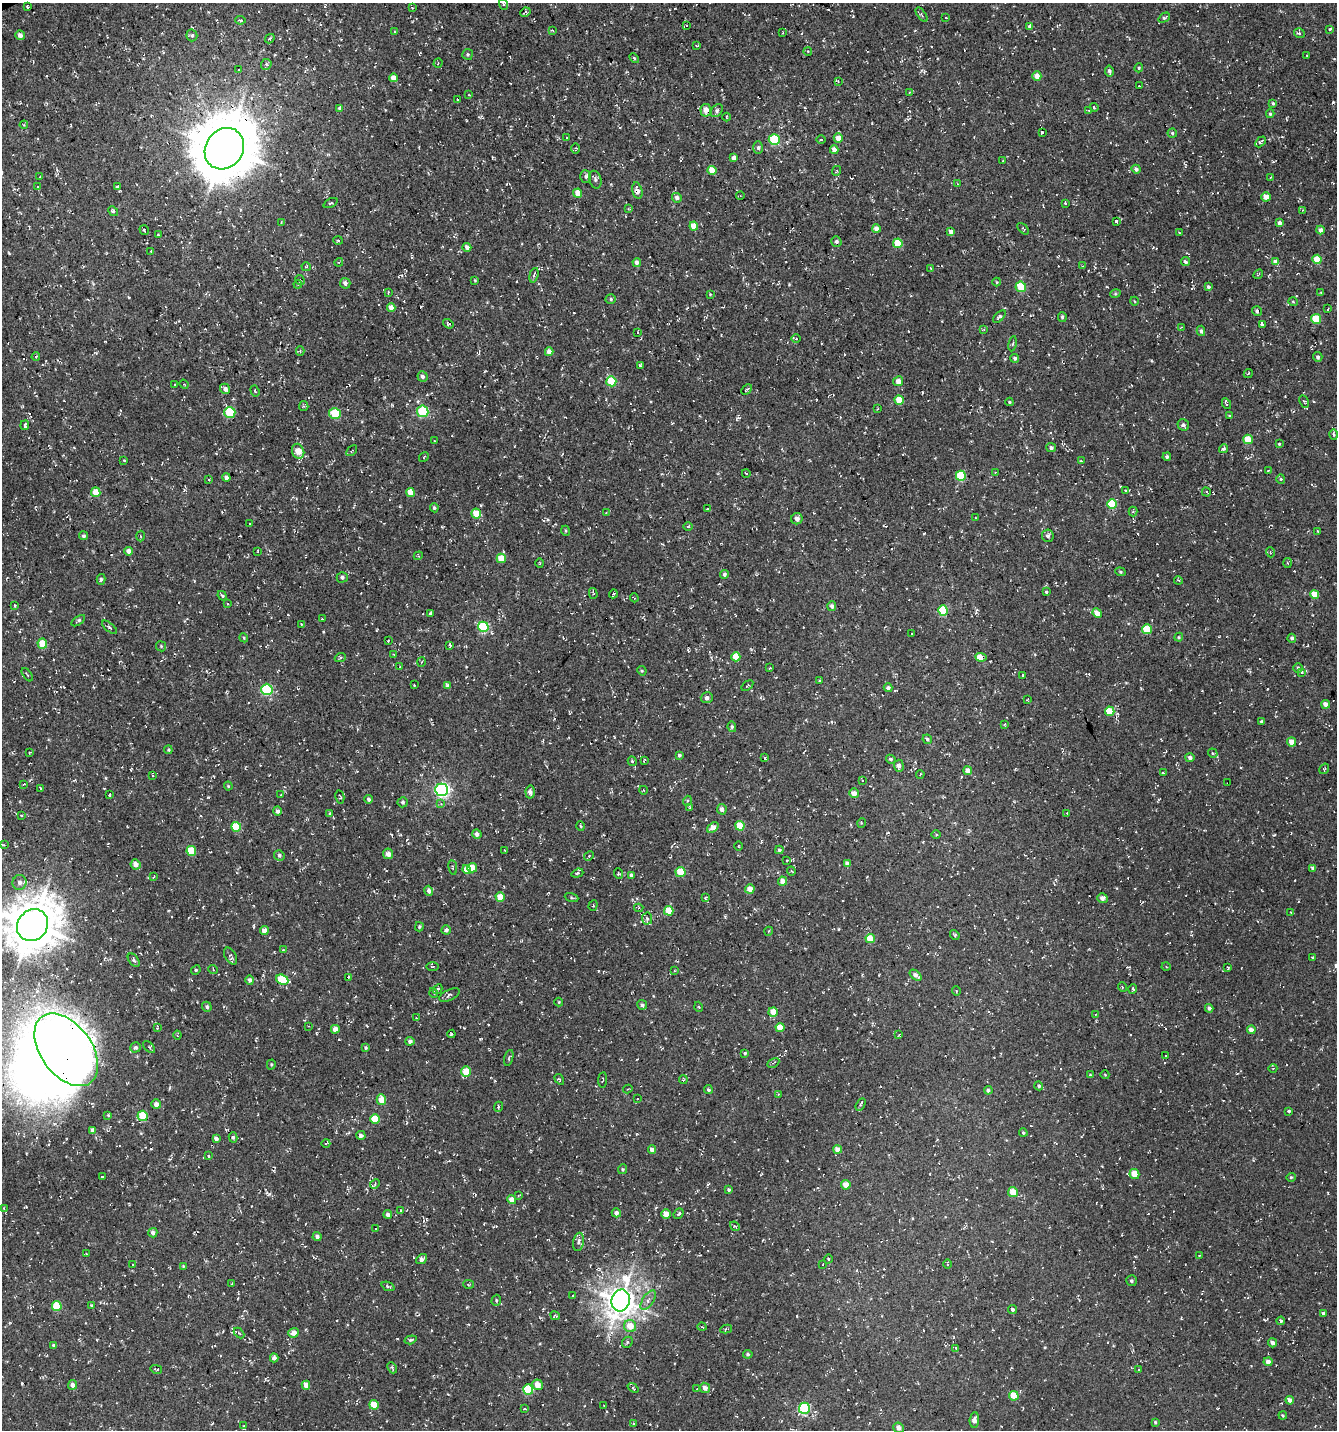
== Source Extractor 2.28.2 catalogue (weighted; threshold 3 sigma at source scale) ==
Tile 11 of 4 x 4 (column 3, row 3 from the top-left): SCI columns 2822-4156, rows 1429-2856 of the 5583 x 5711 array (HDU 1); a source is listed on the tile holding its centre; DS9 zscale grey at full resolution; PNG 1339 x 1432 px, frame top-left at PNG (2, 3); each listed source drawn as its Kron ellipse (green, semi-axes under 4 px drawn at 4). Shown black and unused: <1% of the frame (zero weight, under 3 of 4 exposures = <1% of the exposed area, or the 3 px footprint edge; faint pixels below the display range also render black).
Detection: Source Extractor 2.28.2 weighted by HDU 2 'WHT'; one run over the whole footprint, this tile lists its part. Background -0.0018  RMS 0.0053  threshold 0.024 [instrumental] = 3 sigma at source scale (4.5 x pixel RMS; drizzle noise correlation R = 1.50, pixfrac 1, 0.0396/0.0396 arcsec/px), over >= 5 px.
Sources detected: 546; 2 inside a brighter object's white glare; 24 cosmic-ray / hot-pixel residue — neither listed nor drawn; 1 inside a brighter listed object's ellipse — not listed separately; of the other 519, all 500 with FLUX_AUTO >= 0.356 (the completeness limit of this list) listed and drawn (19 fainter detections not listed), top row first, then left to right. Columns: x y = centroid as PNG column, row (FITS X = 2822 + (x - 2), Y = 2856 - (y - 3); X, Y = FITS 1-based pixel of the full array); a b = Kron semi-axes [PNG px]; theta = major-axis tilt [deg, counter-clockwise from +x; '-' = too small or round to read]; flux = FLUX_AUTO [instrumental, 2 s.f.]
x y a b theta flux
503 4 5 3 - 0.57
27 7 2 2 - 0.49
412 8 3 3 - 0.72
525 12 5 4 - 0.86
921 15 8 4 -54 0.95
946 18 3 2 - 0.36
1164 18 6 4 35 0.85
240 20 5 3 - 0.73
686 26 4 4 - 0.62
1030 26 4 4 - 1.9
1330 29 3 3 - 0.93
552 30 4 3 - 0.47
395 32 3 3 - 0.47
783 33 2 2 - 0.61
1299 33 5 5 - 0.91
20 35 5 4 - 2.5
192 35 6 5 - 1.1
270 39 5 3 - 0.9
697 46 4 3 - 0.4
808 51 4 3 - 0.42
468 54 5 5 - 0.8
1307 56 3 3 - 0.56
634 58 6 3 -46 0.6
438 63 4 3 - 0.48
266 64 5 5 - 1.1
1139 68 4 3 - 0.69
239 70 3 2 - 0.68
1109 71 5 4 - 1.4
1037 76 4 4 - 4.1
393 78 4 4 - 3.5
838 81 4 3 - 0.48
1139 86 3 2 - 0.38
909 93 4 2 - 0.38
469 95 4 2 - 0.41
457 99 2 2 - 0.41
1273 103 4 3 - 0.67
1094 107 4 3 - 0.58
340 108 4 4 - 1.7
706 110 6 5 - 4
1089 110 3 3 - 0.53
717 111 7 5 52 1.1
1270 114 4 3 - 0.81
726 117 4 3 - 0.4
24 125 4 3 - 0.62
1043 132 3 3 - 2.7
1172 133 4 4 - 0.87
566 138 3 3 - 0.84
838 138 4 4 - 4.3
774 140 5 5 - 23
821 140 5 3 - 0.45
1260 142 6 3 47 1.3
758 148 6 5 - 1.2
224 149 22 18 54 2600
576 149 5 2 - 0.5
834 150 4 4 - 2.9
733 157 4 4 - 2.5
1003 161 2 2 - 0.44
1136 169 4 4 - 1.5
712 170 4 4 - 7.8
836 171 5 3 - 0.53
40 177 3 3 - 0.42
585 177 6 5 - 1.3
1271 177 3 3 - 0.49
595 180 9 6 -75 1.7
957 184 3 3 - 0.53
38 187 3 3 - 0.68
117 187 4 3 - 0.66
637 191 8 5 -78 3.1
578 193 4 4 - 5.5
740 196 4 2 - 0.45
1266 197 5 4 - 4.4
677 198 5 5 - 2
330 203 7 3 25 0.63
1065 203 3 3 - 0.57
628 209 4 2 - 0.4
1302 210 4 4 - 0.51
113 211 5 4 - 1.3
1116 221 3 3 - 0.95
281 223 3 3 - 0.53
1279 223 4 3 - 2
694 226 4 4 - 7.6
876 229 4 4 - 3.1
1023 229 7 2 -45 0.47
144 230 5 3 - 0.62
1321 230 4 4 - 2.6
951 232 4 4 - 2.4
1179 232 3 2 - 0.39
158 235 3 2 - 0.63
338 240 5 3 - 0.58
836 241 5 5 - 1.1
898 243 5 5 - 15
467 247 4 4 - 1.8
151 251 3 2 - 0.39
1317 259 4 4 - 8.1
339 262 4 3 - 0.53
1185 262 5 4 - 1.1
1276 262 4 4 - 3.7
637 263 4 4 - 2.1
1083 266 4 4 - 0.43
306 267 4 4 - 0.64
930 268 3 2 - 0.44
1258 274 5 2 - 0.4
534 275 7 4 74 1.2
300 280 5 3 - 0.54
475 280 4 3 - 0.51
997 282 4 4 - 0.5
345 283 5 5 - 1.8
298 284 4 3 - 0.5
1021 287 5 5 - 13
1208 287 4 4 - 0.87
388 292 4 3 - 0.6
1321 293 4 3 - 0.58
710 294 3 3 - 0.41
1115 294 5 3 - 0.59
611 299 5 4 - 0.89
1134 301 4 3 - 0.36
1293 302 4 3 - 0.47
391 307 4 4 - 3.1
1328 309 3 2 - 0.4
1257 311 5 4 - 1.2
999 317 8 4 44 1.1
1062 317 5 4 - 0.94
1316 319 5 5 - 15
448 324 5 4 - 0.71
1262 324 3 3 - 3.8
1181 327 4 4 - 0.49
984 329 4 3 - 0.51
1201 331 5 4 - 1.2
638 332 3 3 - 0.61
796 339 4 3 - 0.44
1013 344 7 3 80 0.74
300 351 4 4 - 0.6
549 352 4 4 - 4.1
36 357 4 3 - 0.75
1318 357 5 4 - 1.2
1015 358 4 4 - 0.91
640 365 4 3 - 0.86
1248 373 5 3 - 0.4
422 377 5 5 - 1.5
611 381 5 5 - 17
898 381 5 4 - 2.6
175 384 2 2 - 0.36
184 384 5 4 - 0.74
225 389 5 4 - 2
747 389 6 2 44 0.58
255 391 6 3 -71 0.7
899 400 5 4 - 9.2
1304 401 6 3 -63 0.75
1009 402 4 3 - 0.63
1226 404 6 3 -62 0.91
304 406 5 4 - 0.67
877 409 2 2 - 0.46
423 411 5 5 - 26
230 412 6 5 - 24
335 413 6 5 - 17
1229 416 4 3 - 0.56
25 425 5 3 - 1.1
1183 425 6 5 - 1.4
1334 434 5 4 - 0.88
1248 439 5 4 - 9.7
434 441 3 2 - 0.37
1279 444 3 2 - 0.46
1051 448 5 4 - 1.4
1223 449 5 3 - 0.81
298 451 8 6 -69 6.8
352 451 6 2 45 0.56
424 457 5 2 - 0.47
1167 457 4 4 - 1.1
124 460 3 2 - 0.49
1081 461 4 3 - 0.72
1268 470 3 3 - 0.53
995 472 3 2 - 0.36
746 473 4 2 - 0.42
961 476 5 5 - 21
226 477 4 4 - 2.3
1281 479 5 4 - 0.65
209 480 3 2 - 0.45
1126 490 4 3 - 0.54
96 492 5 4 - 6.9
1206 492 4 3 - 0.67
411 493 4 4 - 8.4
1112 504 5 5 - 21
434 508 4 4 - 0.87
707 509 3 2 - 0.75
1133 511 5 4 - 0.93
476 513 5 4 - 8.5
606 513 3 3 - 0.44
975 518 3 2 - 0.38
797 519 5 5 - 2.2
249 524 3 2 - 0.53
688 526 5 3 - 0.58
566 531 5 3 - 0.49
1318 531 4 2 - 0.62
83 536 4 4 - 0.89
140 536 5 3 - 0.59
1048 536 6 5 - 1.4
129 551 4 4 - 2.5
258 551 3 2 - 0.4
1270 552 5 3 - 0.45
418 556 4 3 - 0.53
501 558 4 4 - 8.2
540 563 4 3 - 0.47
1287 563 5 3 - 0.52
1120 572 5 4 - 0.66
724 574 4 4 - 1.4
342 577 5 5 - 1.5
101 579 5 4 - 0.9
1178 580 4 3 - 0.51
1046 592 4 3 - 1.5
593 593 5 4 - 0.71
613 594 4 3 - 0.77
1315 594 4 4 - 8.5
222 596 5 3 - 0.71
634 598 4 2 - 0.41
227 603 4 3 - 0.62
15 606 4 3 - 0.62
832 606 5 4 - 1.7
943 611 5 5 - 23
431 613 4 3 - 1.2
1097 613 5 4 - 4.1
322 619 3 2 - 0.37
78 621 8 4 35 1.1
301 625 3 2 - 0.36
109 627 9 3 -39 0.79
483 627 5 5 - 35
1147 629 5 5 - 17
911 634 3 2 - 0.43
1179 637 4 4 - 0.56
244 638 4 3 - 0.54
1292 638 4 4 - 1
388 641 3 2 - 0.71
42 643 5 5 - 9
450 645 3 3 - 0.84
161 646 5 5 - 0.66
394 654 4 3 - 0.46
736 657 4 4 - 8.6
981 657 5 4 - 6.6
340 658 6 3 20 0.66
422 662 5 3 - 0.53
400 667 3 2 - 0.4
770 668 2 2 - 0.45
1298 668 4 4 - 0.76
642 671 5 4 - 0.54
1302 672 4 3 - 0.42
27 675 7 2 -54 0.49
1023 675 3 2 - 0.83
819 681 3 3 - 0.76
414 685 3 2 - 0.47
447 686 4 3 - 8.9
747 686 6 4 38 0.74
888 688 4 4 - 1.5
267 689 5 5 - 40
707 698 6 5 - 1.5
1027 699 3 2 - 0.42
1326 704 4 4 - 3.4
1110 711 5 4 - 11
1262 722 3 3 - 0.73
1004 724 4 3 - 0.59
732 727 5 4 - 0.93
927 739 5 4 - 1.1
1291 742 4 4 - 4.4
168 750 4 3 - 0.69
30 753 4 3 - 0.51
1213 753 5 3 - 0.54
679 755 4 3 - 0.88
1190 757 5 4 - 1.7
765 758 3 3 - 0.51
891 759 5 4 - 1.1
644 760 3 2 - 0.47
632 761 5 4 - 0.74
899 766 6 5 - 2.2
1324 769 5 3 - 0.53
968 771 4 4 - 3.6
1163 773 3 3 - 0.57
920 774 4 3 - 0.47
152 775 4 2 - 0.49
862 780 3 2 - 0.64
1228 783 3 2 - 0.69
24 784 3 3 - 0.54
228 786 4 3 - 0.56
41 788 4 2 - 0.38
441 790 6 6 - 120
643 790 4 3 - 0.37
530 792 6 4 -86 1.9
854 793 5 4 - 3.4
281 794 3 2 - 0.39
110 795 3 3 - 0.73
340 797 7 4 -78 0.69
369 799 4 3 - 1.3
687 801 5 3 - 0.48
403 802 5 5 - 1.1
441 804 4 4 - 0.61
690 807 4 3 - 0.53
722 809 5 5 - 2.2
277 811 4 4 - 1.6
330 813 3 3 - 0.49
1067 813 3 2 - 0.74
21 815 3 2 - 0.52
861 823 5 3 - 0.46
581 826 5 3 - 0.52
740 826 5 4 - 9.8
236 827 5 5 - 16
713 827 6 4 37 4.9
477 834 5 4 - 2
936 834 5 3 - 0.49
3 845 3 3 - 0.59
738 846 4 3 - 0.47
505 850 3 2 - 0.48
779 850 4 3 - 0.75
191 851 5 4 - 14
388 854 5 5 - 2.3
279 855 5 5 - 1.2
589 856 5 4 - 0.61
787 860 4 3 - 0.46
847 863 4 4 - 2
136 864 5 5 - 3.7
453 867 7 3 -82 0.71
472 868 5 4 - 8.7
1313 868 4 4 - 1.5
467 870 4 4 - 5.3
791 871 4 4 - 0.6
680 872 5 5 - 11
577 873 6 4 20 0.81
618 874 5 4 - 0.71
631 875 4 3 - 1.1
154 876 3 2 - 0.43
782 881 4 4 - 3.7
20 882 7 7 - 2.6
750 889 5 4 - 4
429 891 5 3 - 1.5
500 897 4 4 - 8.4
572 898 7 3 -19 0.71
705 898 4 3 - 0.48
1102 898 5 5 - 2.3
593 905 5 4 - 0.77
639 908 4 4 - 1
669 911 5 4 - 9.8
1291 912 3 2 - 0.43
647 919 6 5 - 1.1
33 925 17 15 48 1700
419 927 4 3 - 0.71
446 930 4 4 - 1.7
264 931 4 4 - 3.1
769 931 4 3 - 0.41
955 935 5 4 - 0.61
870 939 4 4 - 9.9
283 950 4 4 - 0.42
231 956 9 5 -60 1.2
1312 957 3 2 - 0.54
134 960 7 4 -52 1
432 966 6 3 0 0.74
1166 966 4 3 - 0.48
1228 968 3 3 - 0.48
213 969 5 3 - 0.51
196 970 5 4 - 0.7
674 971 3 2 - 0.41
916 975 7 4 -39 2.5
348 977 4 2 - 0.49
250 980 5 4 - 1.7
282 980 6 5 - 22
1122 987 5 3 - 0.51
438 989 5 4 - 1
1133 989 5 4 - 0.75
956 991 4 3 - 0.4
434 993 5 3 - 0.47
450 995 11 5 25 1.3
559 1002 4 4 - 0.45
642 1005 5 5 - 1
207 1007 5 4 - 1.1
699 1007 5 3 - 0.46
1209 1008 4 4 - 1.4
773 1012 5 4 - 5.4
1096 1014 3 2 - 0.42
417 1018 4 3 - 0.49
308 1026 3 2 - 0.36
780 1027 4 4 - 7.9
157 1028 3 3 - 0.51
335 1029 4 4 - 3.4
1251 1030 4 4 - 2.6
451 1034 4 3 - 0.69
177 1035 4 3 - 0.51
899 1035 3 3 - 0.57
410 1041 4 4 - 1.7
135 1047 5 5 - 1.3
149 1047 7 4 -44 0.77
366 1048 4 3 - 0.66
66 1050 41 25 -54 720
745 1053 4 3 - 0.72
1166 1056 2 2 - 0.69
509 1058 8 4 75 0.99
773 1063 6 3 29 0.59
271 1064 5 4 - 0.74
1273 1068 4 3 - 0.36
466 1071 5 5 - 7.8
1090 1075 4 3 - 0.51
1105 1075 4 3 - 0.38
559 1079 6 3 -58 0.58
683 1079 4 4 - 0.53
603 1080 8 2 84 0.49
1039 1086 4 4 - 0.9
628 1089 5 3 - 0.44
708 1090 4 4 - 0.87
988 1090 4 3 - 1.4
778 1094 4 2 - 0.38
637 1099 3 2 - 0.42
381 1100 5 4 - 5.9
156 1104 5 4 - 2.3
861 1104 6 4 59 1
498 1107 5 4 - 0.95
1289 1111 3 3 - 0.7
108 1115 3 3 - 0.71
143 1116 5 5 - 12
375 1119 5 5 - 13
93 1130 4 4 - 2.5
1023 1133 4 3 - 0.67
361 1135 5 4 - 1.9
233 1137 5 4 - 0.99
216 1139 4 3 - 1.7
326 1143 4 3 - 0.47
838 1149 4 4 - 3.8
652 1150 4 4 - 2.6
209 1156 3 3 - 0.6
622 1169 5 4 - 0.74
1134 1174 5 4 - 9.1
102 1177 3 2 - 0.49
1291 1177 5 4 - 0.68
375 1184 5 3 - 0.72
846 1185 5 4 - 5.2
729 1189 4 4 - 0.79
1013 1192 5 5 - 7.2
518 1196 3 3 - 0.5
512 1200 4 4 - 3.8
4 1208 3 2 - 0.41
401 1210 4 2 - 0.4
616 1213 5 4 - 2.2
388 1214 4 4 - 1.6
666 1214 5 4 - 4.8
679 1214 6 3 49 0.85
735 1226 5 4 - 0.62
375 1228 3 2 - 0.75
153 1233 5 4 - 1.8
317 1236 4 4 - 1.6
578 1242 9 5 81 1.8
86 1254 2 2 - 0.43
1200 1255 3 2 - 0.45
422 1259 6 4 37 2.1
828 1259 4 3 - 0.48
823 1264 4 2 - 0.4
948 1264 4 3 - 0.63
133 1265 3 3 - 0.72
183 1266 4 3 - 0.44
1131 1281 5 5 - 0.88
232 1283 3 3 - 0.39
469 1284 5 3 - 0.54
388 1286 7 4 -22 0.72
573 1296 4 2 - 0.36
496 1300 6 4 73 0.75
621 1300 11 9 76 660
648 1300 11 5 58 2.3
57 1306 5 5 - 19
92 1306 4 4 - 1
1012 1310 4 4 - 1.2
1323 1313 3 3 - 1
555 1316 5 3 - 0.58
1281 1321 4 3 - 0.81
630 1326 6 6 - 6.3
702 1327 4 3 - 0.45
726 1329 6 4 12 0.8
239 1333 6 4 -44 0.73
294 1333 5 5 - 4
411 1340 6 3 17 0.78
627 1342 6 5 - 0.81
1272 1343 4 4 - 1.6
53 1345 4 3 - 0.86
956 1348 4 3 - 0.82
748 1354 5 4 - 0.93
274 1358 4 4 - 1.6
1268 1362 4 4 - 2.7
392 1368 6 3 -65 0.87
156 1369 6 2 -15 0.57
1139 1370 4 3 - 0.36
72 1385 5 4 - 2.3
306 1385 4 4 - 3.6
537 1385 5 5 - 4.6
633 1388 6 3 -39 0.72
705 1388 5 5 - 2.5
528 1389 5 5 - 24
697 1389 3 3 - 0.37
1014 1396 5 4 - 9.6
1290 1400 4 4 - 2.4
374 1405 5 4 - 11
604 1406 2 2 - 0.45
804 1408 6 5 - 50
524 1409 3 2 - 0.64
1283 1415 4 3 - 0.6
974 1420 8 4 86 2.7
1155 1422 3 3 - 0.58
634 1423 3 2 - 0.53
244 1426 3 3 - 0.8
899 1428 5 5 - 2.4
Overlapping masked pixels (flux is a lower limit): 10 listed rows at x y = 706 110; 224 149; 585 177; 637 191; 981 657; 1228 783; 854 793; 33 925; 335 1029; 66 1050
Isophote crosses this tile's border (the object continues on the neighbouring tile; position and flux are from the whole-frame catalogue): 1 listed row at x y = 33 925
Unlisted compact peaks at least as high as the median listed source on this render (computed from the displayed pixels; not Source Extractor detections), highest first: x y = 269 1194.